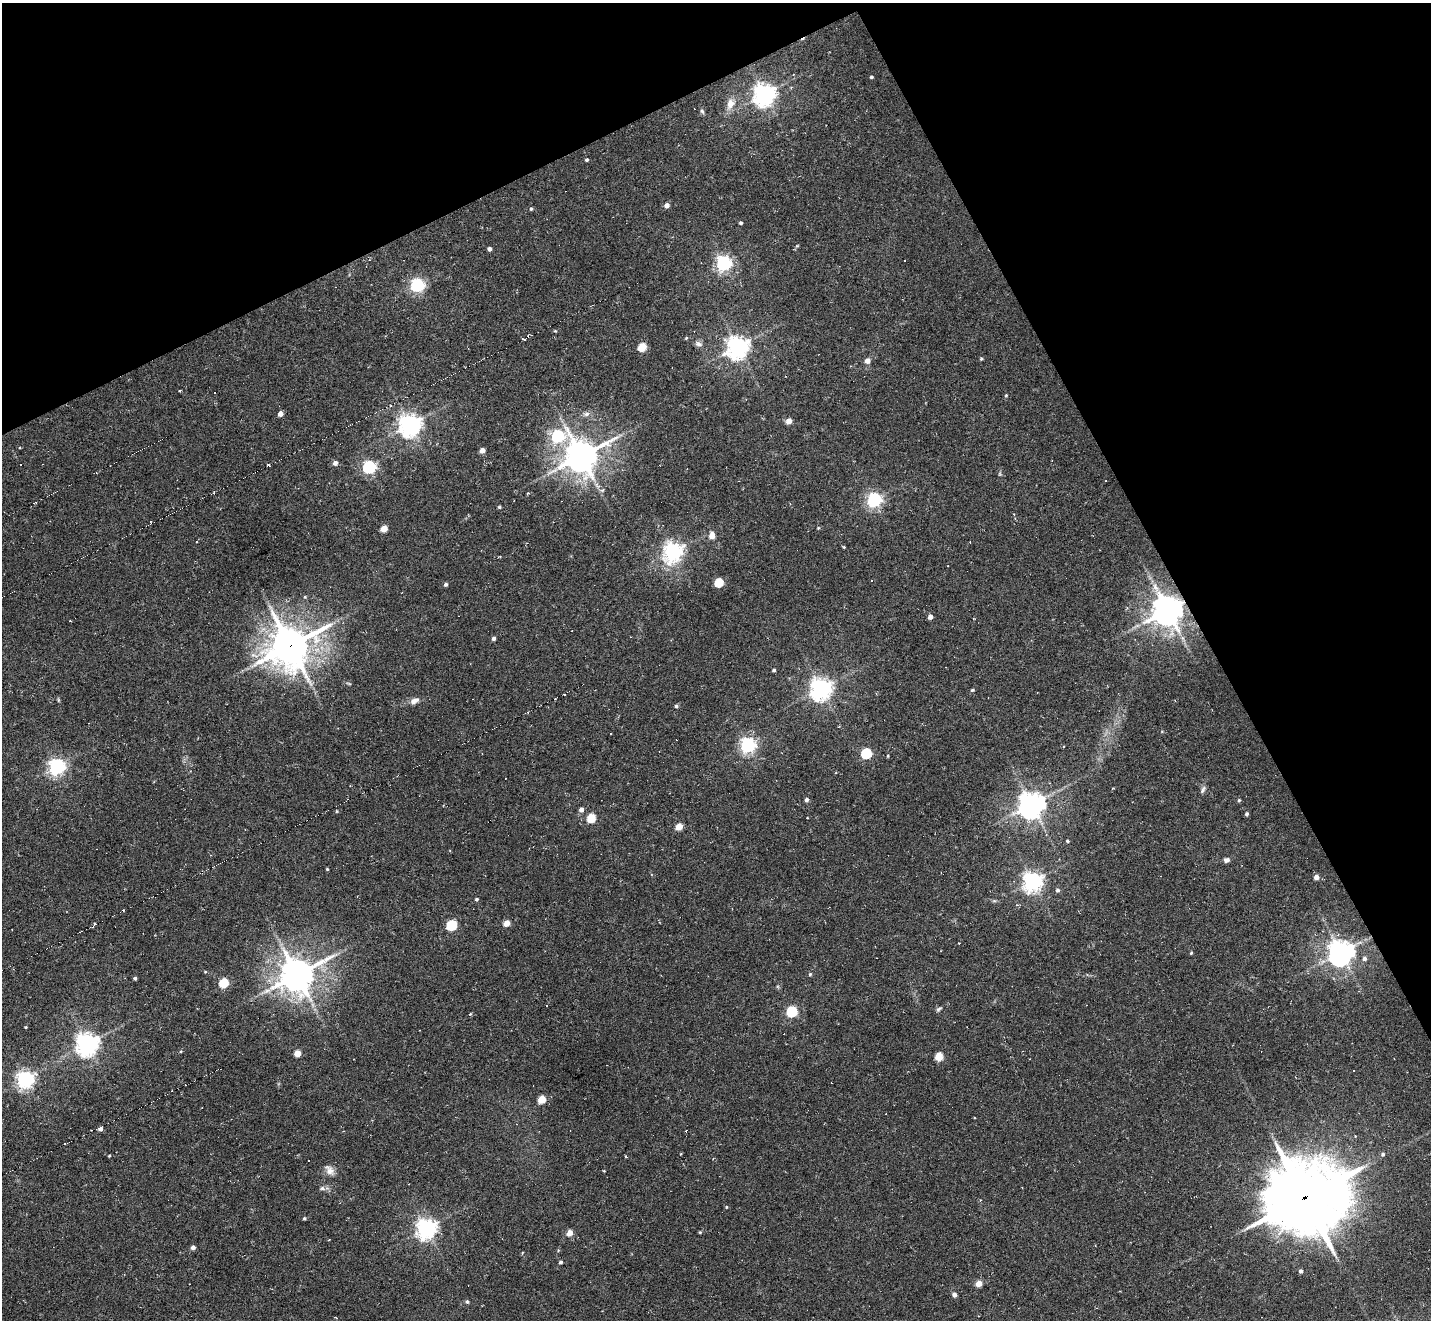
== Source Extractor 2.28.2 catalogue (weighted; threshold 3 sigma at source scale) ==
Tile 3 of 4 x 4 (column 3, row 1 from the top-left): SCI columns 2889-4317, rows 4249-5566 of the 5747 x 5738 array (HDU 1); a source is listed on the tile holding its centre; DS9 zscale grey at full resolution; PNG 1433 x 1322 px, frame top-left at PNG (2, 3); no overlay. Shown black and unused: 26% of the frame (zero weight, under 6 of 11 exposures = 2% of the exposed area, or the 3 px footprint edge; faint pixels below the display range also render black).
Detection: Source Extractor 2.28.2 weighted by HDU 2 'WHT'; one run over the whole footprint, this tile lists its part. Background -0.42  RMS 0.008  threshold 0.0326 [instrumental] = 3 sigma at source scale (4.09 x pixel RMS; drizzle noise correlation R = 1.36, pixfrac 0.8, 0.05/0.05 arcsec/px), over >= 5 px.
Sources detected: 141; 1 inside a brighter object's white glare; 21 cosmic-ray / hot-pixel residue — not listed; the other 119 listed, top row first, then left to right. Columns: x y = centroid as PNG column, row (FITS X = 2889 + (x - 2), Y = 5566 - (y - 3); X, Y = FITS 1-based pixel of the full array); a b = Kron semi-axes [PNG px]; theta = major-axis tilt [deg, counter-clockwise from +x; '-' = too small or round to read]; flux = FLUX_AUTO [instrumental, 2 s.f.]
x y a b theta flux
871 77 3 3 - 1.2
764 94 7 7 - 560
730 104 15 10 71 7.2
702 111 7 4 -55 1.3
587 160 4 4 - 1.3
667 205 5 4 - 3.6
531 209 4 4 - 1.1
741 223 4 3 - 1.3
797 246 5 5 - 0.87
489 249 4 4 - 2.8
724 263 6 6 - 210
417 285 6 6 - 170
555 331 4 4 - 0.77
686 338 5 4 - 0.75
523 339 4 2 - 1.3
699 344 10 7 -23 2.6
642 347 5 5 - 28
738 347 7 7 - 570
981 358 4 4 - 0.95
867 361 5 5 - 5.4
214 393 3 2 - 0.56
1006 395 4 4 - 0.7
280 414 4 4 - 5
586 414 9 6 10 2.7
789 421 4 4 - 7.7
410 425 7 7 - 580
558 436 7 6 - 95
482 450 4 4 - 6.2
581 456 11 10 - 1400
335 463 5 5 - 3.1
20 465 3 3 - 5.4
268 465 4 3 - 1.4
369 467 6 5 - 130
602 490 6 4 30 1.3
874 500 6 6 - 200
499 507 4 4 - 0.91
818 528 4 3 - 0.7
384 529 5 4 - 12
712 535 6 5 - 7.9
197 542 3 2 - 0.49
844 547 4 3 - 0.71
673 551 7 6 - 390
871 581 3 2 - 0.59
719 582 5 5 - 32
446 584 4 4 - 1.5
1156 587 14 7 -60 5.5
305 597 5 4 - 0.89
1167 610 9 9 - 1300
930 617 4 4 - 4
70 621 3 2 - 0.72
493 638 4 4 - 2.3
290 646 15 13 42 1900
774 670 4 3 - 1.2
349 683 9 3 -21 0.89
821 688 7 7 - 530
972 690 4 3 - 1
58 700 6 3 -72 0.81
414 701 13 8 21 4
676 706 4 4 - 1.5
611 733 3 2 - 0.78
748 745 6 6 - 230
866 753 5 5 - 61
888 756 4 3 - 0.71
57 766 6 6 - 280
1113 788 3 2 - 0.56
1203 789 11 5 68 2.2
806 800 4 4 - 2.3
1239 800 5 4 - 0.98
1031 805 8 8 - 770
581 810 5 4 - 3.3
1247 814 4 4 - 1.3
591 818 5 5 - 31
679 827 5 4 - 14
1067 841 4 3 - 0.94
1226 860 6 5 - 2.7
327 869 3 3 - 0.66
1316 877 4 4 - 4.1
1032 881 7 7 - 410
1058 890 5 5 - 2
476 899 4 4 - 1.2
507 923 5 4 - 12
451 925 5 5 - 54
1341 952 8 7 - 830
1191 953 4 4 - 0.8
1364 959 5 5 - 2.2
205 972 4 4 - 0.67
810 974 5 4 - 1
297 975 13 11 34 1200
135 978 4 3 - 1.4
224 983 5 5 - 38
939 1009 8 4 32 1.4
792 1011 5 5 - 67
470 1014 4 3 - 0.7
25 1027 3 3 - 0.64
87 1044 7 7 - 590
181 1051 5 3 - 0.67
297 1053 5 4 - 12
939 1056 5 5 - 22
25 1079 6 6 - 330
542 1099 5 5 - 24
100 1129 5 4 - 3.9
1355 1136 3 3 - 0.69
1383 1154 5 5 - 1.6
109 1156 3 3 - 0.7
626 1156 3 2 - 0.81
329 1170 15 9 -50 5.1
322 1188 7 6 - 1.8
1304 1196 36 24 -51 2500
726 1207 4 4 - 0.74
304 1218 4 4 - 0.96
426 1228 7 7 - 440
700 1232 4 3 - 0.75
570 1233 5 4 - 8.5
193 1247 4 4 - 3.1
561 1262 4 4 - 1.6
1301 1271 4 4 - 1.9
979 1283 5 5 - 8.6
954 1295 5 5 - 3.2
467 1302 5 4 - 1.4
Overlapping masked pixels (flux is a lower limit): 3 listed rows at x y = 1167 610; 290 646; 1304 1196